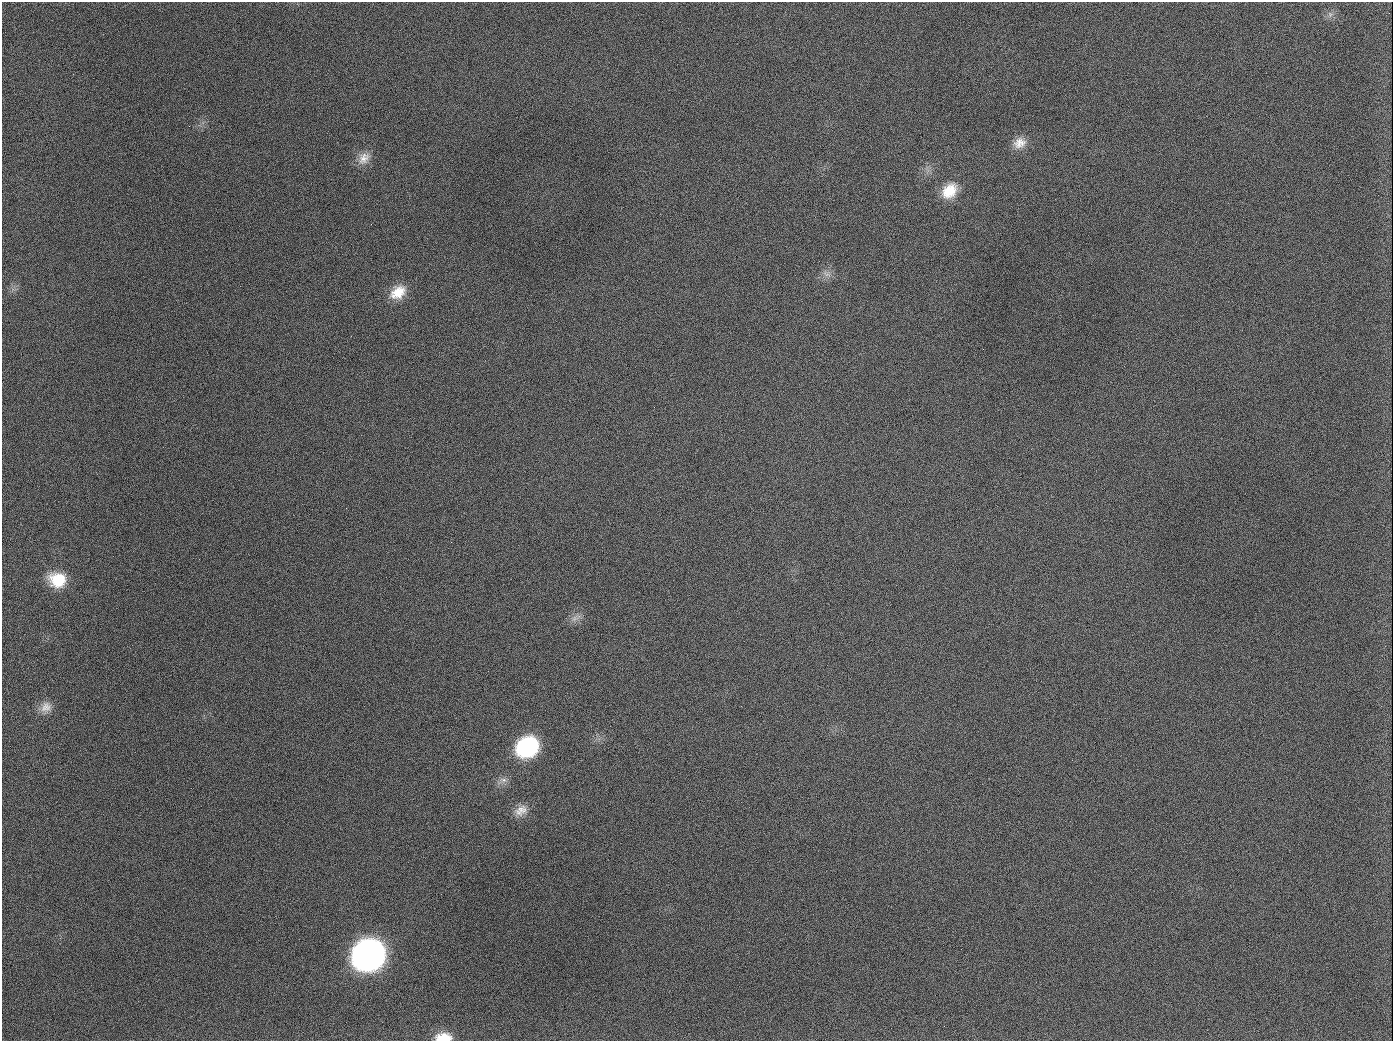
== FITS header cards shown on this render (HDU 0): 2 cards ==
NAXIS1  =                 1391
NAXIS2  =                 1039

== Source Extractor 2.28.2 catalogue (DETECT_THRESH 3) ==
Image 1391 x 1039 px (HDU 0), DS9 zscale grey, 1 PNG px = 1 image px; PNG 1395 x 1043 px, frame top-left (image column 1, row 1039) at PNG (2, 2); no overlay
Background 1690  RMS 74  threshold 222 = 3 sigma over >= 5 px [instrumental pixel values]
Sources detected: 17; all 17 listed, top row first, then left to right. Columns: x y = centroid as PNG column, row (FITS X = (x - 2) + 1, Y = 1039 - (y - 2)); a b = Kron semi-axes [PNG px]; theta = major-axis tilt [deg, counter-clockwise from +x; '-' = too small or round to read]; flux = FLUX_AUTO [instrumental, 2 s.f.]
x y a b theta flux
1330 14 8 5 -80 1.6e+04
189 126 2 2 - 7.1e+03
1019 143 17 14 20 6.4e+04
364 158 19 14 49 6.2e+04
949 191 21 15 47 1.2e+05
827 274 13 6 -31 2.4e+04
398 292 21 15 35 1.1e+05
654 407 3 2 - 3.9e+03
57 580 20 17 -10 1.7e+05
576 618 19 6 24 3.0e+04
46 707 16 14 35 5.4e+04
527 747 20 17 32 5.4e+05
503 780 11 7 -7 2.5e+04
521 810 19 13 32 5.8e+04
368 955 20 18 31 3.8e+06
944 1026 2 2 - 5.8e+03
443 1037 19 10 0 9.2e+04
At the frame edge (FLAGS 8, measured only in part): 1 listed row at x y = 443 1037